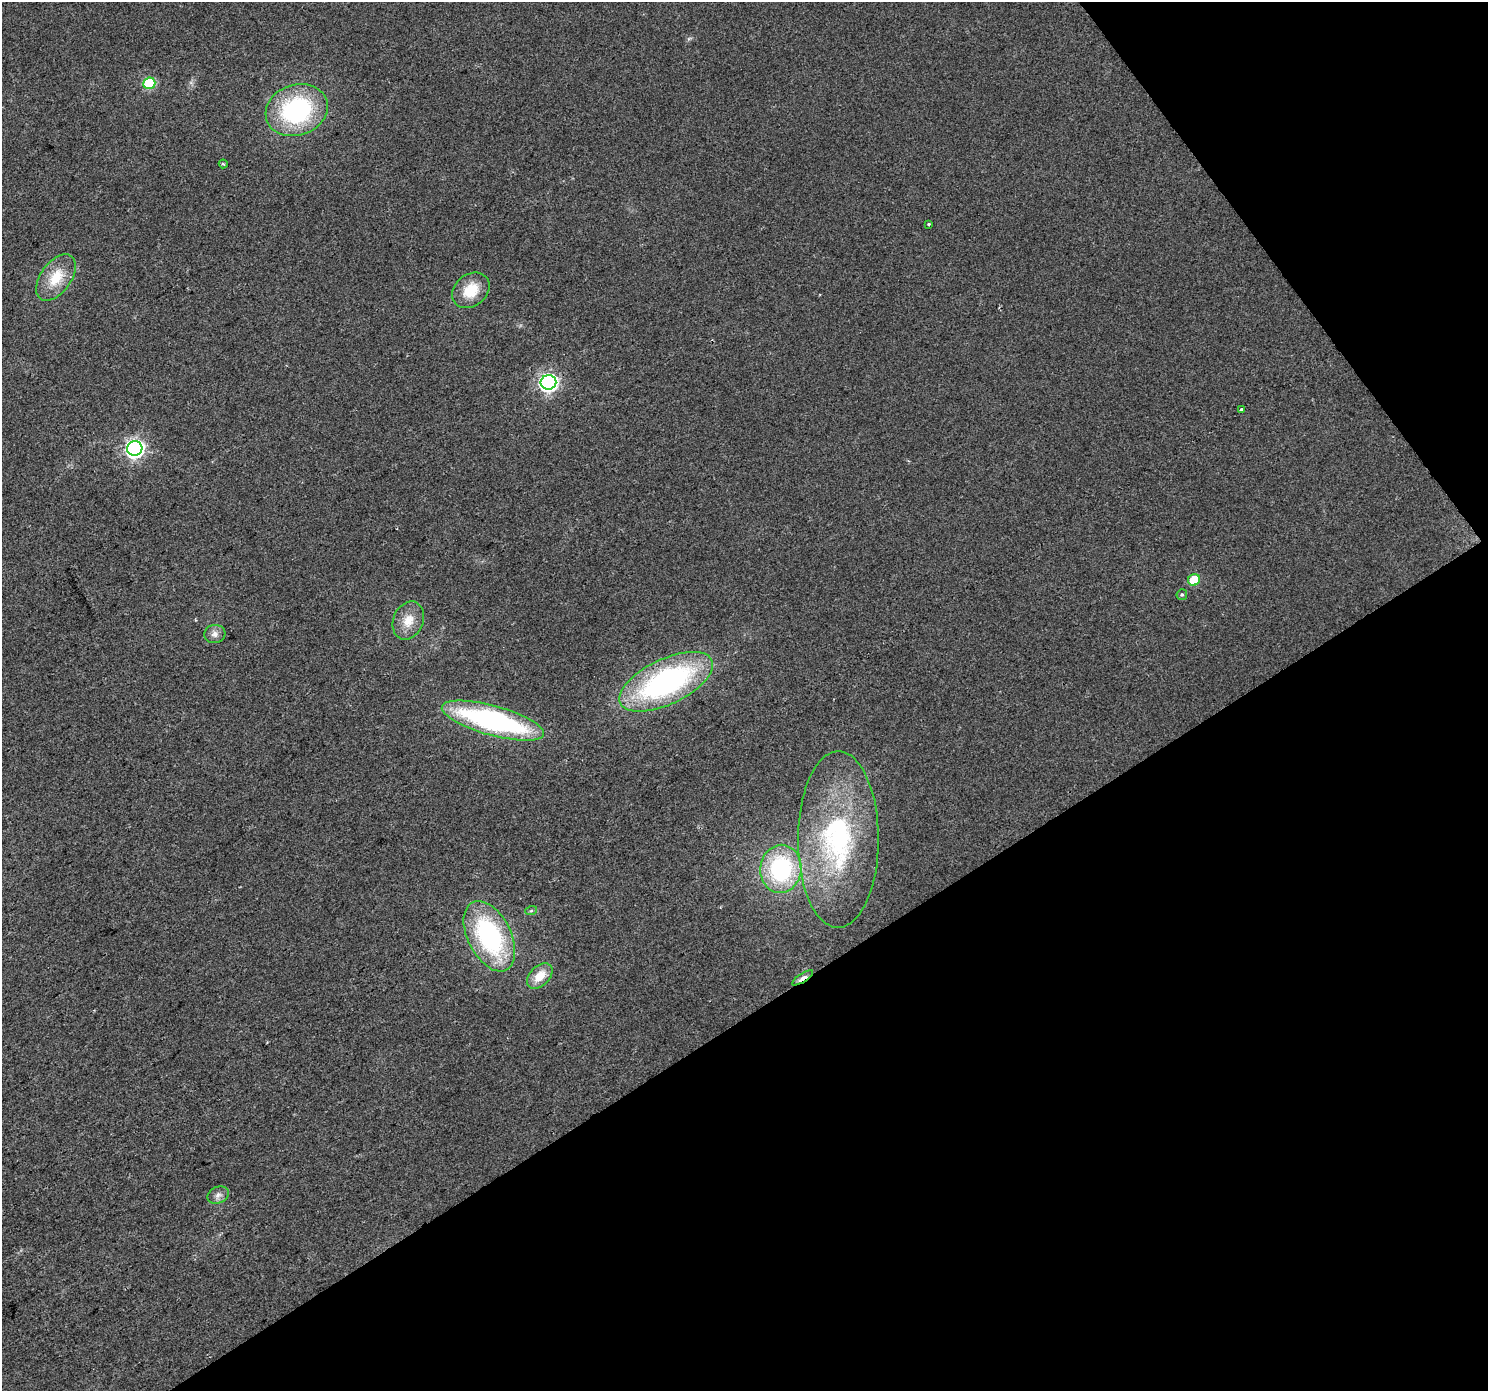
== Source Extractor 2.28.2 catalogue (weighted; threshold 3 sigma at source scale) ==
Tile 12 of 4 x 4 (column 4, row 3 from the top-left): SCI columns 4462-5947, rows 1579-2967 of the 5947 x 5874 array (HDU 1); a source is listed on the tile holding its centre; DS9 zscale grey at full resolution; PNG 1490 x 1393 px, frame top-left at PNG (2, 2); each listed source drawn as its Kron ellipse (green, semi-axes under 4 px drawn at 4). Shown black and unused: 33% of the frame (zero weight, under 2 of 3 exposures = <1% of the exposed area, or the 3 px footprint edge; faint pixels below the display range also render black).
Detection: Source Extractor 2.28.2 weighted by HDU 2 'WHT'; one run over the whole footprint, this tile lists its part. Background 0.0314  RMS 0.0063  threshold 0.0285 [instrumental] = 3 sigma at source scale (4.5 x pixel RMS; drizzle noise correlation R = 1.50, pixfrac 1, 0.0396/0.0396 arcsec/px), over >= 5 px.
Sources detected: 24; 1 inside a brighter object's white glare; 1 cosmic-ray / hot-pixel residue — neither listed nor drawn; the other 22 listed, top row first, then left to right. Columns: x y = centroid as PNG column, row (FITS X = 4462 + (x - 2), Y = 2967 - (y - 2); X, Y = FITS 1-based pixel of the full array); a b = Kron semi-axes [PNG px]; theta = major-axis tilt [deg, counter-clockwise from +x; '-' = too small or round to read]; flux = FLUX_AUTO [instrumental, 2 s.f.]
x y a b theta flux
149 83 6 6 - 42
297 110 32 25 19 84
223 164 4 3 - 0.82
928 224 3 3 - 0.88
56 278 26 15 54 17
471 290 20 16 39 16
548 382 8 7 - 210
1241 410 3 3 - 1.7
135 449 7 7 - 240
1194 580 6 5 - 19
1182 595 5 5 - 1.1
408 621 20 15 66 11
215 634 10 9 - 3.3
666 682 51 22 25 150
493 721 53 15 -15 130
838 839 88 40 90 110
781 869 24 20 83 69
531 911 6 4 19 0.86
489 936 38 21 -63 93
540 976 15 10 46 11
803 978 12 4 33 7.8
218 1195 11 8 25 3.1
Overlapping masked pixels (flux is a lower limit): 1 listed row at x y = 803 978